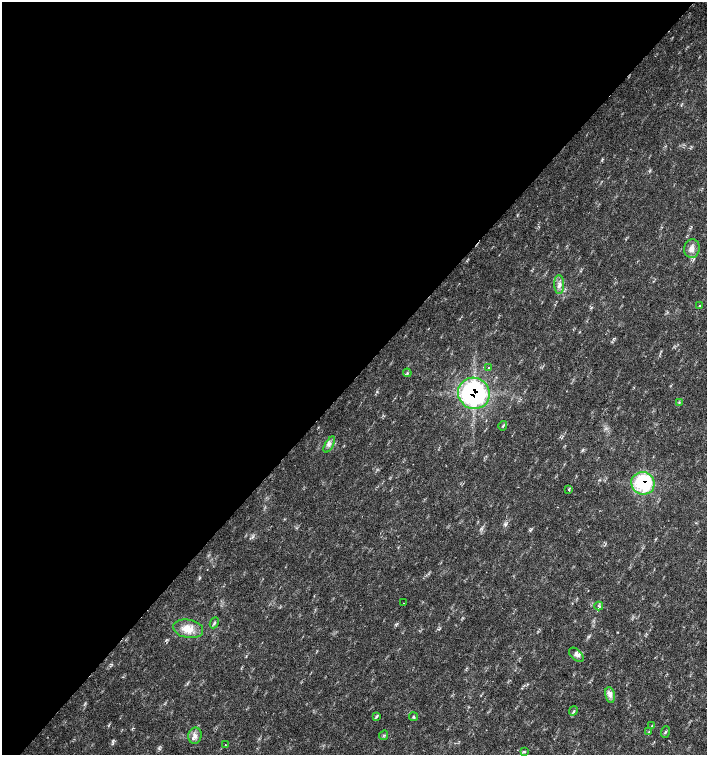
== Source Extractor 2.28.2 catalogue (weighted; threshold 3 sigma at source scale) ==
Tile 5 of 4 x 4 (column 1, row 2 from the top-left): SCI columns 226-1634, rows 3013-4517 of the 6023 x 6029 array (HDU 1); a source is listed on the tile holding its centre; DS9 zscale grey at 2 x 2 block average (1 PNG px = mean of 2 x 2 image px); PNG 709 x 757 px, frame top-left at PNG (2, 2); each listed source drawn as its Kron ellipse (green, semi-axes under 4 px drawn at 4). Shown black and unused: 50% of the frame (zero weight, under 2 of 3 exposures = <1% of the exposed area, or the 3 px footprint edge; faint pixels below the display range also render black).
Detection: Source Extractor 2.28.2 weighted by HDU 2 'WHT'; one run over the whole footprint, this tile lists its part. Background 0.0239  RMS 0.0033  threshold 0.0147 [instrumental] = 3 sigma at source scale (4.5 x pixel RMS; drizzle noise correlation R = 1.50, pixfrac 1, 0.0396/0.0396 arcsec/px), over >= 5 px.
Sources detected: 28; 1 cosmic-ray / hot-pixel residue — neither listed nor drawn; the other 27 listed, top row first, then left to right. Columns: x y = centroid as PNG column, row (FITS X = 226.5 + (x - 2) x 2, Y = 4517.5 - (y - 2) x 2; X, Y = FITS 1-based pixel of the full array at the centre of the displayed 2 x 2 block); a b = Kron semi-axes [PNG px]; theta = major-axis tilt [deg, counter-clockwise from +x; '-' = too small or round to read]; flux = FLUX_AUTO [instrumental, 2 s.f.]
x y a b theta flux
692 249 9 8 - 4.8
559 285 9 5 -86 3.6
700 306 2 2 - 0.74
488 368 3 2 - 0.52
407 373 4 2 - 0.78
474 393 16 15 - 140
679 402 4 2 - 0.72
503 426 5 2 - 0.72
329 444 9 4 61 2.6
643 483 12 11 - 59
569 490 3 2 - 0.59
404 603 2 2 - 0.35
599 606 4 3 - 1.4
214 623 5 2 - 1.1
188 629 15 9 -11 11
576 655 9 5 -42 3.2
610 695 8 5 -81 3.4
573 711 5 2 - 1.1
376 717 4 3 - 0.92
414 717 4 3 - 0.87
652 726 3 3 - 0.59
649 732 3 2 - 0.67
665 732 6 3 71 1.1
384 735 5 2 - 0.9
195 736 8 6 81 3.7
225 745 2 2 - 0.3
524 752 3 2 - 0.8
Overlapping masked pixels (flux is a lower limit): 2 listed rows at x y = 474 393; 643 483
Diffuse or blended objects may show on this block-average render without a row.